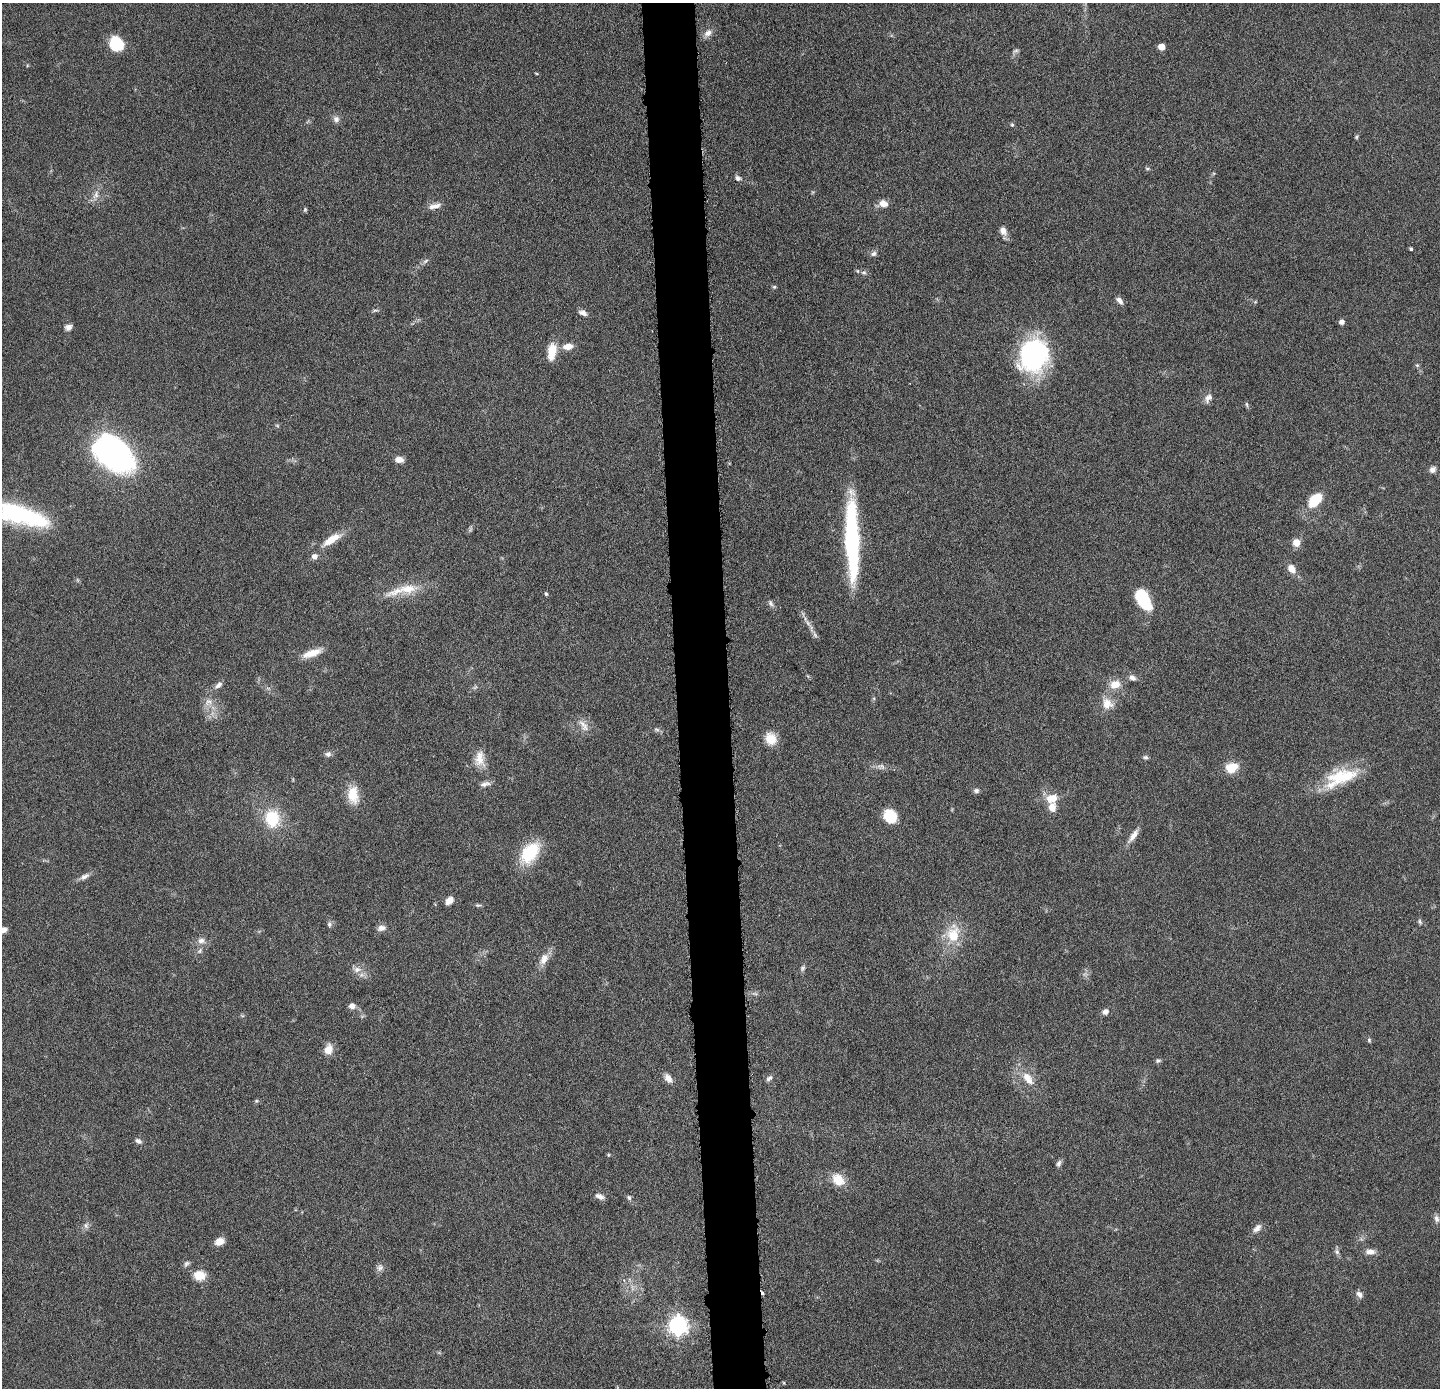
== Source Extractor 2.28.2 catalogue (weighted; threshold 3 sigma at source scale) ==
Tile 5 of 3 x 3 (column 2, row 2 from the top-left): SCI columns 1438-2875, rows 1450-2835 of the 4313 x 4285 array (HDU 1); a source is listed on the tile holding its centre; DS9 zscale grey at full resolution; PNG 1442 x 1390 px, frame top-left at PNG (2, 3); no overlay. Shown black and unused: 4% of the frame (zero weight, under 4 of 8 exposures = <1% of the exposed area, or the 3 px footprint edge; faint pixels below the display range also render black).
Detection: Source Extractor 2.28.2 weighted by HDU 2 'WHT'; one run over the whole footprint, this tile lists its part. Background 0.132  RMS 0.0055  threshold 0.0224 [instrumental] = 3 sigma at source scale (4.09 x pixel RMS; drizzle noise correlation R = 1.36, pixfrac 0.8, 0.05/0.05 arcsec/px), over >= 5 px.
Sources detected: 114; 1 cosmic-ray / hot-pixel residue — not listed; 3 inside a brighter listed object's ellipse — not listed separately; the other 110 listed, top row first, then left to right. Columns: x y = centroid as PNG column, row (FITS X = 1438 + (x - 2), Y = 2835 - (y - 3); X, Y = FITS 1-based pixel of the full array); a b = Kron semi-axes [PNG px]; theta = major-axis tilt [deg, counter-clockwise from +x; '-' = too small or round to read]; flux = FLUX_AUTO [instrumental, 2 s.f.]
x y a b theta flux
708 33 11 8 36 3
116 43 14 12 -61 19
1161 47 5 5 - 7.1
1016 51 9 4 21 1
536 73 5 3 - 0.42
336 119 8 8 - 2.1
1012 125 5 4 - 0.73
1356 137 5 5 - 0.67
1147 169 6 4 -1 0.7
738 178 7 6 - 1.7
96 195 13 7 66 3.2
883 204 11 8 -16 4.1
435 206 16 6 14 3.6
305 210 6 5 - 0.67
1003 231 12 8 -68 3.1
1411 249 4 3 - 0.86
873 254 8 6 25 1.6
425 261 9 4 36 1.2
864 272 8 5 5 1.3
774 287 5 5 - 0.67
1119 301 10 6 -47 2.2
375 310 9 3 13 0.86
583 313 11 6 -25 2.3
1342 322 5 4 - 2.5
68 327 9 7 19 2.2
568 347 11 7 7 4.8
552 352 21 10 82 8.3
1034 355 35 30 71 70
1417 365 5 5 - 0.77
1208 398 14 8 61 2.8
1247 404 8 4 -81 0.82
277 425 6 4 -19 0.58
114 454 31 20 -40 190
399 460 10 7 -6 3.1
1433 470 8 7 - 2.2
1315 500 16 10 47 14
19 514 63 17 -17 71
332 539 29 10 32 8.2
852 540 80 13 -88 73
1296 543 10 9 - 3.7
1292 569 10 7 -51 5.1
403 590 52 11 13 13
546 594 5 4 - 0.73
1144 600 22 11 -61 27
771 603 9 6 -59 1.5
811 628 16 5 -74 2.7
312 653 23 8 19 7.1
1132 678 9 7 -26 2.1
1115 684 14 10 13 6.4
218 685 11 6 39 2.3
475 687 8 4 37 0.96
208 702 12 9 32 3.7
1107 704 17 14 -56 6.6
583 725 20 9 -56 4.1
657 729 9 4 -2 1.1
771 739 12 11 - 9.1
328 754 8 7 - 1.6
1145 757 7 5 -21 1
480 759 22 13 -88 7.1
881 766 14 5 -6 2.4
1232 767 15 11 20 8
1342 777 45 18 13 24
485 784 15 6 12 2.3
976 791 7 6 - 1.5
353 795 22 13 -85 10
1052 798 14 11 9 6.9
890 816 13 11 -53 15
272 819 22 18 -81 19
1133 836 21 7 54 3.9
530 853 24 15 52 26
84 876 14 6 27 2.5
449 901 9 6 42 4.1
478 905 8 5 -6 0.87
1420 922 7 5 -71 0.95
329 924 8 6 -80 1.3
381 928 10 7 13 2.7
3 930 10 6 12 2.8
953 935 24 16 86 16
201 941 10 8 -7 2.8
200 951 8 6 51 1.4
544 959 18 10 60 5.1
803 968 8 5 54 1.2
357 970 10 9 - 3.3
755 993 9 4 -9 1.1
352 1006 8 7 - 2.6
1105 1012 8 7 - 2.2
1369 1040 6 4 -89 0.78
328 1049 13 10 68 5.1
1158 1061 6 5 - 1
1027 1077 20 12 -45 8
668 1078 12 7 -54 3.3
769 1078 9 5 43 1.5
256 1101 6 5 - 0.77
138 1141 10 6 -32 1.7
608 1155 4 4 - 0.55
1059 1163 9 5 63 1.4
838 1180 15 11 -43 9.5
600 1196 12 6 -23 2.4
629 1198 7 6 - 1.1
1437 1218 10 6 -81 1.9
86 1225 9 6 -89 1.8
1257 1228 13 7 47 2.8
219 1241 10 7 23 4.4
1337 1252 8 6 -74 1.5
1370 1252 13 7 -1 3
187 1264 9 6 41 1.4
380 1268 10 8 62 2.1
199 1275 14 11 -7 7
1359 1294 9 6 -49 2.2
678 1326 7 7 - 230
Isophote crosses this tile's border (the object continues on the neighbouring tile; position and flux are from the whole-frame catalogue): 2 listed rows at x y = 19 514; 3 930